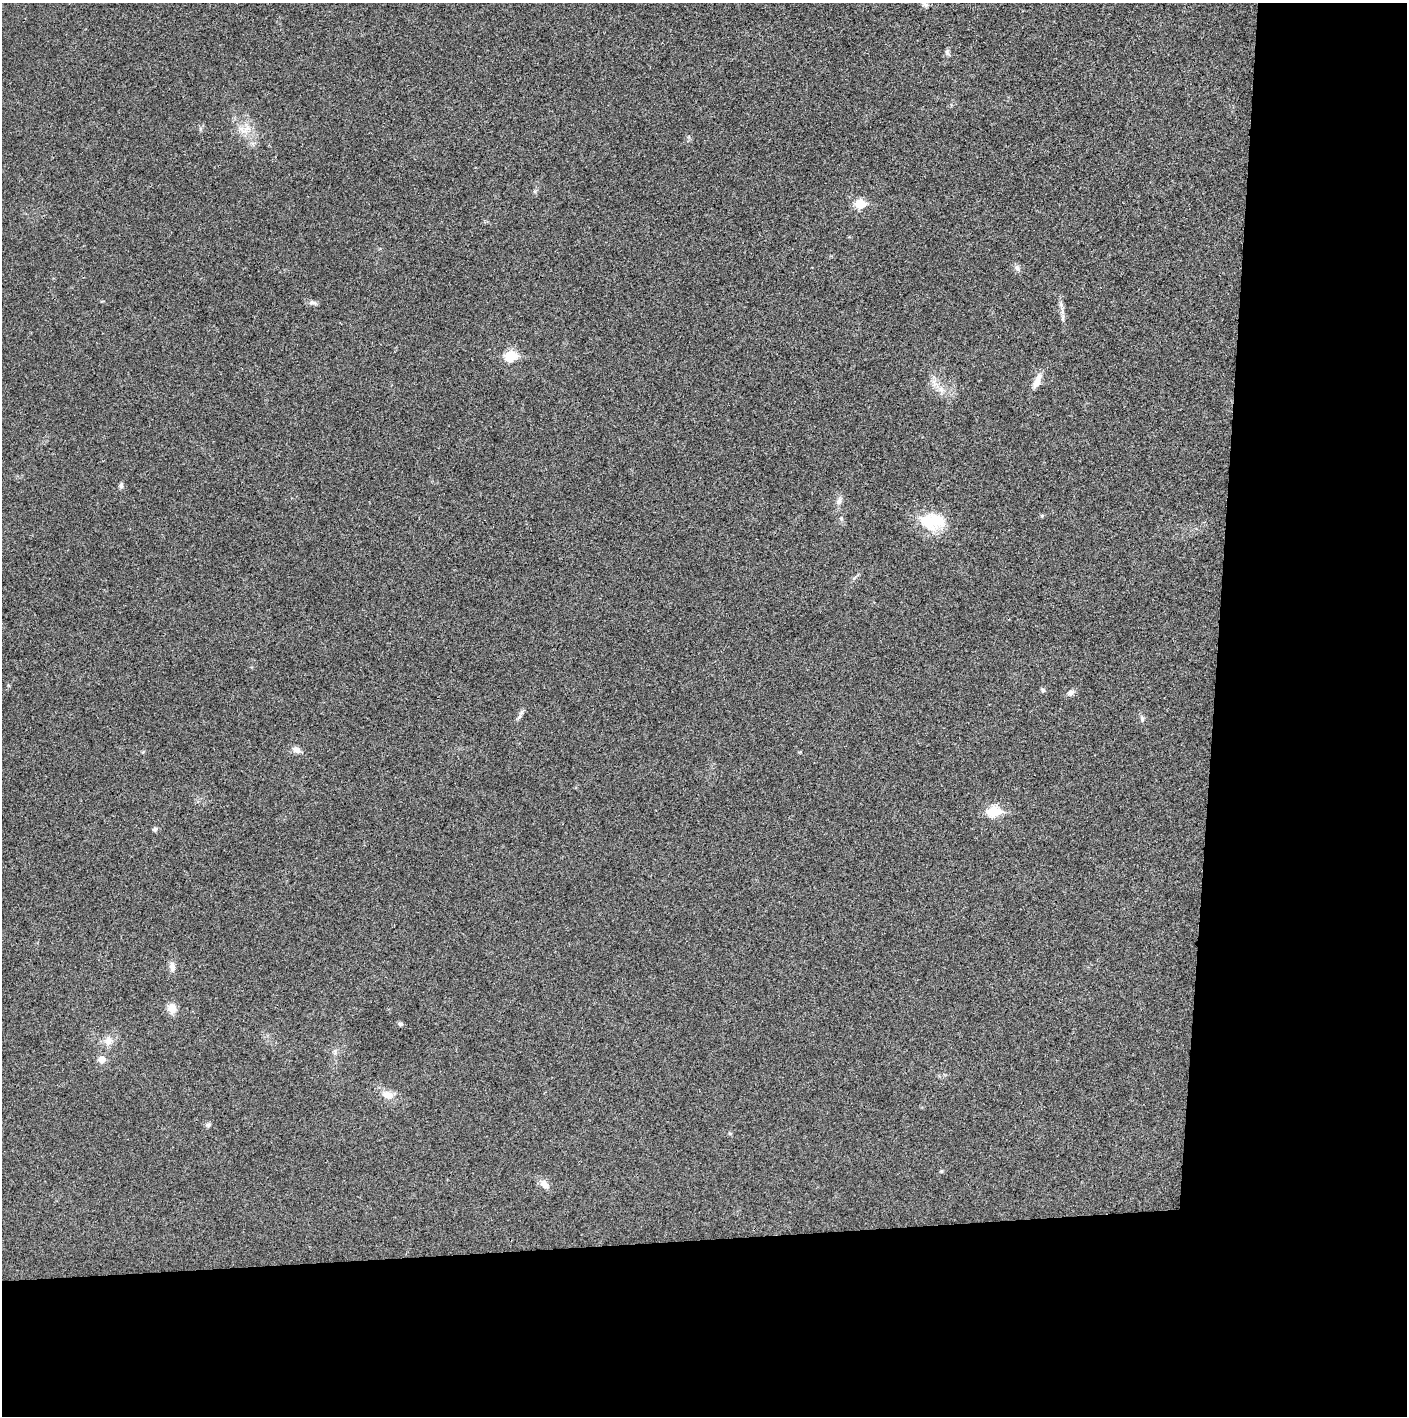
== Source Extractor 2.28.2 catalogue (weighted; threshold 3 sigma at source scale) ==
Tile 9 of 3 x 3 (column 3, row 3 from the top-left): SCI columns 2815-4219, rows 1-1414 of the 4221 x 4243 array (HDU 1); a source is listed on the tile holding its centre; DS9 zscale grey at full resolution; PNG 1409 x 1418 px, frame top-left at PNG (2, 3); no overlay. Shown black and unused: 24% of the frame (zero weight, under 3 of 4 exposures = <1% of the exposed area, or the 3 px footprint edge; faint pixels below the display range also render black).
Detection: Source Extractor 2.28.2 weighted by HDU 2 'WHT'; one run over the whole footprint, this tile lists its part. Background 0.0189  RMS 0.005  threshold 0.0225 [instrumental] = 3 sigma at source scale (4.5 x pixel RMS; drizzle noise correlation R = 1.50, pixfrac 1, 0.05/0.05 arcsec/px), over >= 5 px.
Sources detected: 34; all 34 listed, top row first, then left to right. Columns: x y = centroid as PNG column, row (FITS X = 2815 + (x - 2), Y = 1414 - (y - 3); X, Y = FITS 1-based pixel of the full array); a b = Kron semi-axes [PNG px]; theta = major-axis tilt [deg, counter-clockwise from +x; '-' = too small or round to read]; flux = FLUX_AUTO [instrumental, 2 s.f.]
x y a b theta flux
925 4 11 5 -38 1.6
947 52 10 5 -70 1.2
247 128 18 11 71 6.8
535 191 6 4 72 0.83
860 204 6 5 - 22
1017 268 10 7 -58 1.8
312 302 11 6 -6 1.7
1063 318 14 4 87 1.8
510 356 7 6 - 32
1037 381 24 7 64 5.1
941 389 11 8 -51 3.8
121 486 8 5 80 1.2
839 500 11 8 58 2.3
1042 516 5 5 - 0.62
841 518 6 4 -57 0.74
933 521 34 21 -3 20
1043 690 6 6 - 0.9
1071 692 10 7 37 2.3
521 712 10 6 61 1.6
1142 718 10 5 -84 1.4
296 750 10 7 -29 3
143 752 5 4 - 0.57
994 812 7 6 - 38
155 829 7 6 - 1.1
172 967 13 8 -87 2.9
172 1008 12 9 -76 5.4
400 1024 6 5 - 1
108 1041 13 11 49 4.5
335 1052 8 4 -89 1.2
102 1060 6 6 - 5.2
387 1095 17 10 -19 5.4
208 1125 7 6 - 1.1
941 1171 5 4 - 0.65
544 1184 13 8 -40 4
Isophote crosses this tile's border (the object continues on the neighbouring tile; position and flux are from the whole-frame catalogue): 1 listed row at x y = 925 4